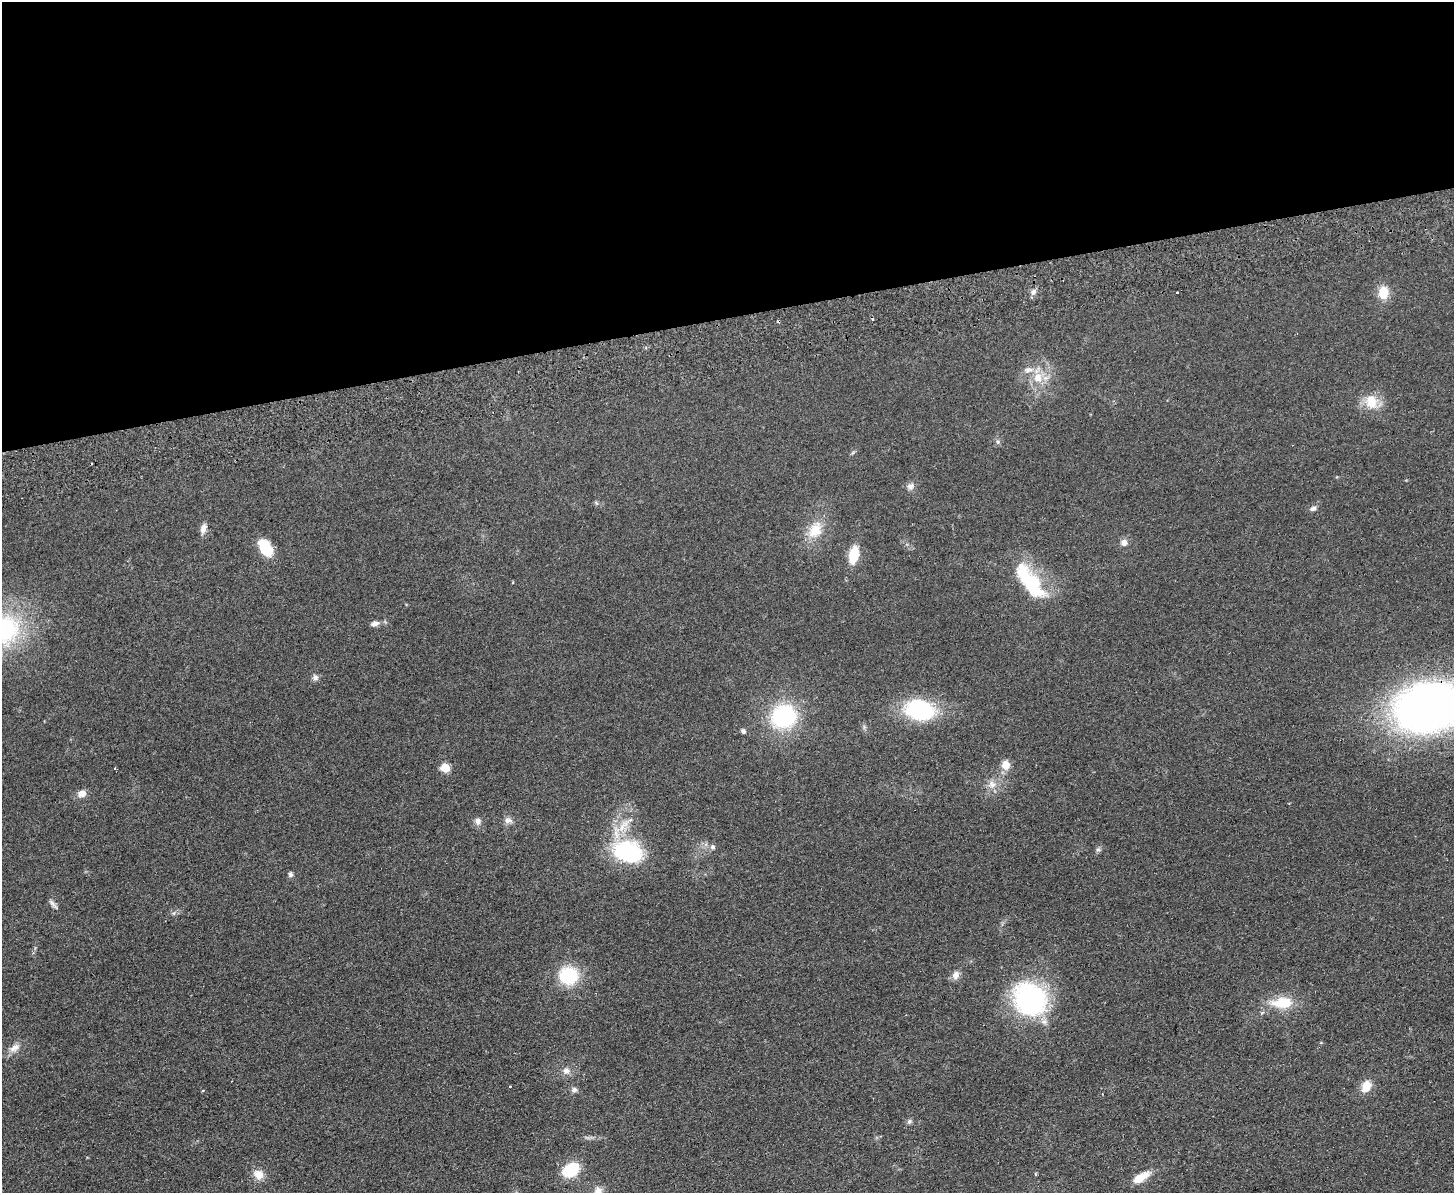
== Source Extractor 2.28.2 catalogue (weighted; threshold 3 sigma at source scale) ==
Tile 2 of 3 x 4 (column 2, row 1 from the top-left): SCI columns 1711-3162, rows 3631-4821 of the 4762 x 4877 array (HDU 1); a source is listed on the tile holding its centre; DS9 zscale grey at full resolution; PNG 1456 x 1195 px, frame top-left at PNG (2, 2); no overlay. Shown black and unused: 27% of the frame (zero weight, under 2 of 3 exposures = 3% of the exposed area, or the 3 px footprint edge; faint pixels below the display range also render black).
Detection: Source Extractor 2.28.2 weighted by HDU 2 'WHT'; one run over the whole footprint, this tile lists its part. Background 0.084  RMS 0.0092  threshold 0.0414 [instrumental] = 3 sigma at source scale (4.5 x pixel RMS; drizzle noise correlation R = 1.50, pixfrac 1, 0.05/0.05 arcsec/px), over >= 5 px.
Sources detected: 55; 1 inside a brighter object's white glare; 3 cosmic-ray / hot-pixel residue — not listed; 1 inside a brighter listed object's ellipse — not listed separately; the other 50 listed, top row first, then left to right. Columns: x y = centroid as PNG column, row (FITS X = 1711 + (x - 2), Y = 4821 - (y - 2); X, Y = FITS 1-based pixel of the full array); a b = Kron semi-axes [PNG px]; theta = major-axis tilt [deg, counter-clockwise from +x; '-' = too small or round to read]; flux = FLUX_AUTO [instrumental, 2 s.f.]
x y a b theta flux
1033 292 8 6 58 3.3
1177 292 3 2 - 0.92
1383 293 13 10 89 16
1038 378 15 13 -73 14
1371 402 20 14 -85 17
998 442 6 4 -89 1.6
910 486 10 9 - 3.9
1313 509 9 6 18 2.6
203 529 13 7 76 5.1
815 530 24 17 59 20
1124 542 9 8 - 4.5
265 548 18 11 -58 29
854 555 14 8 79 27
513 582 3 2 - 1.3
1033 586 40 22 -65 52
375 623 9 6 20 3.9
4 630 33 30 30 110
315 677 8 7 - 2.9
1430 707 75 51 11 420
920 710 24 17 -13 95
784 716 22 19 28 93
743 731 6 5 - 2.2
1005 765 8 7 - 12
445 768 5 5 - 38
115 769 3 2 - 1.1
992 784 12 10 -71 7
82 793 10 8 13 6.3
508 820 10 8 -8 4.2
477 821 9 9 - 4
624 826 22 11 60 17
712 847 7 7 - 2.4
1098 850 7 4 0 1.6
628 851 34 22 -20 80
290 874 7 6 - 2.1
53 904 16 4 -51 2.8
569 975 21 19 -9 40
956 975 11 8 70 5.4
1030 999 41 35 -43 120
1282 1003 32 14 1 25
14 1048 16 9 32 6.9
566 1071 10 9 - 4.8
510 1086 3 3 - 1.4
1366 1086 14 10 62 12
574 1090 8 6 19 2.8
909 1121 7 5 69 1.9
571 1170 13 10 33 39
258 1174 14 11 -39 8.6
1035 1174 5 3 - 1
1141 1177 21 9 32 14
598 1191 11 10 - 5.4
Overlapping masked pixels (flux is a lower limit): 1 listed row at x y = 1430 707
Isophote crosses this tile's border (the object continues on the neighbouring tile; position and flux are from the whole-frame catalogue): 3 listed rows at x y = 4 630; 1430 707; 598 1191